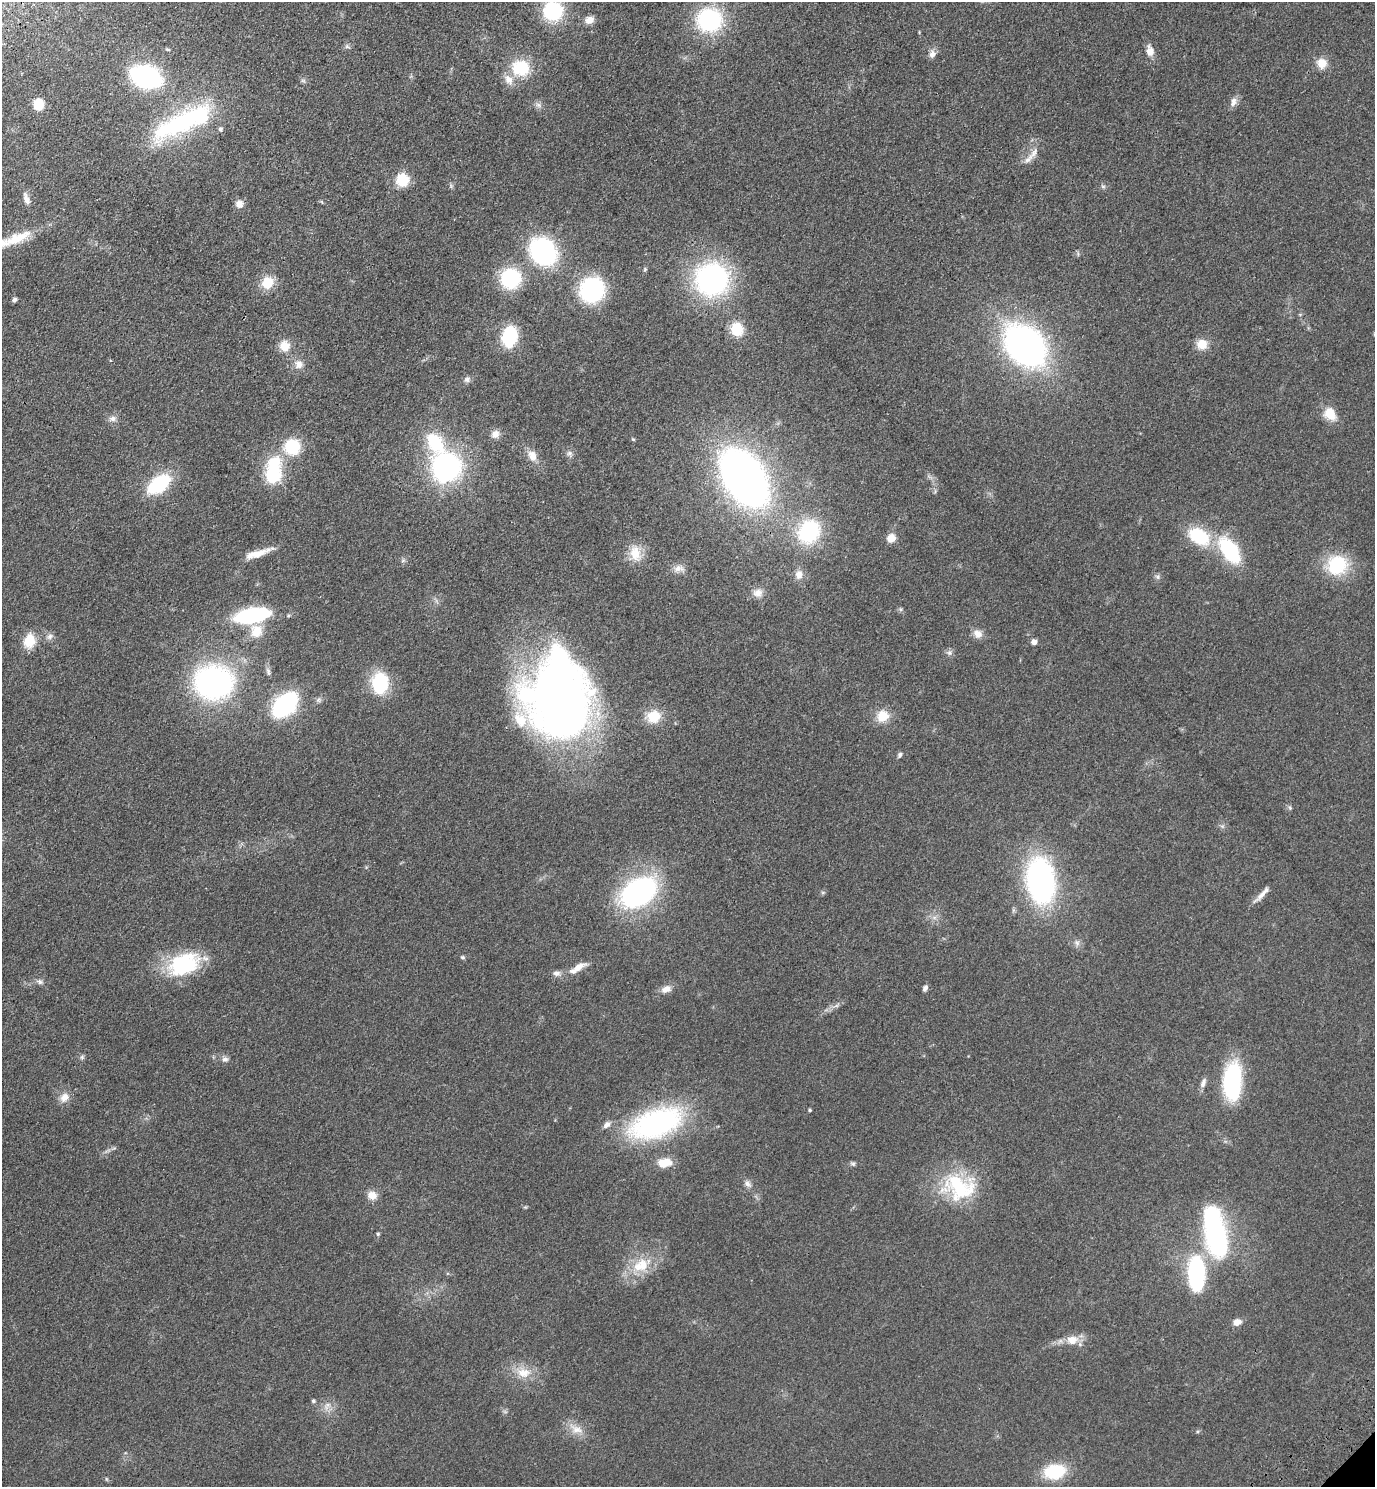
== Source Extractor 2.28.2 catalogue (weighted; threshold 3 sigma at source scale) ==
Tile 11 of 4 x 4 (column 3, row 3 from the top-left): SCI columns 3126-4498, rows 1573-3057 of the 6111 x 6115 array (HDU 1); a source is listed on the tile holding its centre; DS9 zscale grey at full resolution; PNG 1377 x 1489 px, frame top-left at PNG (2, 2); no overlay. Shown black and unused: <1% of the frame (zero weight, under 3 of 4 exposures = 6% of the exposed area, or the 3 px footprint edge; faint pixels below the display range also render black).
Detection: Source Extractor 2.28.2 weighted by HDU 2 'WHT'; one run over the whole footprint, this tile lists its part. Background 0.0752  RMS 0.0062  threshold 0.0277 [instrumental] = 3 sigma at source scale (4.5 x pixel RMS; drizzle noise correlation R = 1.50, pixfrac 1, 0.05/0.05 arcsec/px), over >= 5 px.
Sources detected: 125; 1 too faint to see at this stretch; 2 inside a brighter object's white glare — not listed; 5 inside a brighter listed object's ellipse — not listed separately; the other 117 listed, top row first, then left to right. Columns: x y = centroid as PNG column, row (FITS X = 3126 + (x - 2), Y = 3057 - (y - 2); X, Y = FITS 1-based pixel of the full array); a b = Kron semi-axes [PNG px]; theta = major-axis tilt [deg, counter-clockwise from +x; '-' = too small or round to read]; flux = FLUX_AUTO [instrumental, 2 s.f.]
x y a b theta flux
553 11 13 13 - 64
589 20 10 8 21 5.1
709 20 24 23 - 65
347 46 6 6 - 1.4
168 49 6 4 -19 0.82
1150 51 13 9 -86 5.9
932 54 10 9 - 3.5
1322 63 13 12 - 7.6
521 68 20 18 -10 26
146 77 19 12 -21 160
1233 102 13 8 71 3.6
39 104 7 6 - 25
538 105 9 6 -27 2.2
183 121 79 21 28 92
220 129 8 6 -89 1.4
1034 152 22 8 54 5.2
402 180 12 11 - 19
451 186 7 4 -72 1
1103 186 6 4 -19 1
26 199 15 7 -72 4.3
239 204 9 9 - 4
17 238 41 14 21 20
543 251 25 20 -47 91
645 269 6 4 74 0.97
511 279 18 18 - 45
712 279 25 24 - 150
267 283 14 12 41 13
592 290 19 18 - 78
15 300 5 5 - 1.8
737 329 15 13 -81 15
509 336 14 10 81 53
1202 344 12 11 - 8.7
1025 345 34 24 -47 280
285 346 12 11 - 8.8
299 364 12 12 - 5.3
467 379 9 7 16 2.2
1330 414 13 11 -53 13
112 419 11 8 5 3
495 434 11 10 - 4.3
633 439 5 4 - 0.81
435 442 23 14 -54 32
292 447 13 13 - 32
569 453 9 7 -31 2.1
532 456 16 11 -68 6.4
275 462 21 15 24 20
447 467 24 23 - 130
273 475 13 11 55 38
744 478 39 24 -57 520
159 484 21 12 37 49
809 532 27 23 55 49
1199 536 25 15 -30 34
891 538 9 9 - 6.7
1230 550 25 13 -55 56
635 553 22 14 -74 12
256 554 33 8 18 9.4
403 560 6 6 - 1.3
1337 565 21 20 - 37
678 569 15 9 0 4.8
799 574 13 10 85 5
1158 577 7 7 - 1.7
758 593 13 10 -1 4.8
900 609 6 4 -71 0.98
252 615 34 13 10 66
256 631 16 15 - 11
978 634 12 10 -30 4.8
50 636 11 7 33 2.6
29 641 16 12 79 13
1034 642 5 5 - 4.4
949 653 8 8 - 2
268 672 12 6 -75 2
214 682 30 26 -2 180
380 683 22 16 -89 36
562 699 70 58 64 450
285 705 19 11 43 110
653 716 17 14 15 13
882 716 15 13 48 11
900 755 7 5 67 1.5
1290 808 6 4 -47 1
1222 826 7 4 -18 1.2
1040 880 31 19 -83 200
638 892 33 21 32 140
823 892 6 4 19 0.9
1262 895 24 6 44 5.1
934 917 7 4 -18 1.7
1077 943 10 7 -61 2.4
462 957 6 5 - 1
184 965 43 25 15 48
578 968 20 8 32 7.4
556 973 10 7 -6 2.9
40 982 10 7 -19 2.1
925 988 8 5 64 1.9
666 989 14 9 20 4.7
836 1006 7 4 19 1.5
82 1057 7 5 47 1.3
225 1059 9 7 0 2.3
1232 1081 37 17 87 67
1203 1083 14 7 69 3
64 1097 14 11 48 5.5
810 1110 4 4 - 0.87
656 1123 56 28 20 130
607 1124 11 7 40 3.1
665 1163 18 11 2 9.6
853 1164 7 6 - 1.3
747 1183 11 8 -55 2.8
959 1187 44 32 -11 51
372 1195 12 10 -16 5.7
1215 1232 43 17 -77 140
378 1234 5 4 - 0.98
641 1265 25 19 30 20
1197 1273 27 13 -90 87
1237 1322 8 7 - 5
1072 1340 18 14 4 8.6
524 1373 21 14 -5 12
313 1401 5 5 - 1.2
328 1405 9 7 18 3.3
576 1429 23 11 -23 8.2
1055 1472 17 12 10 38
Isophote crosses this tile's border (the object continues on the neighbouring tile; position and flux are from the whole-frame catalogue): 1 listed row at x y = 553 11